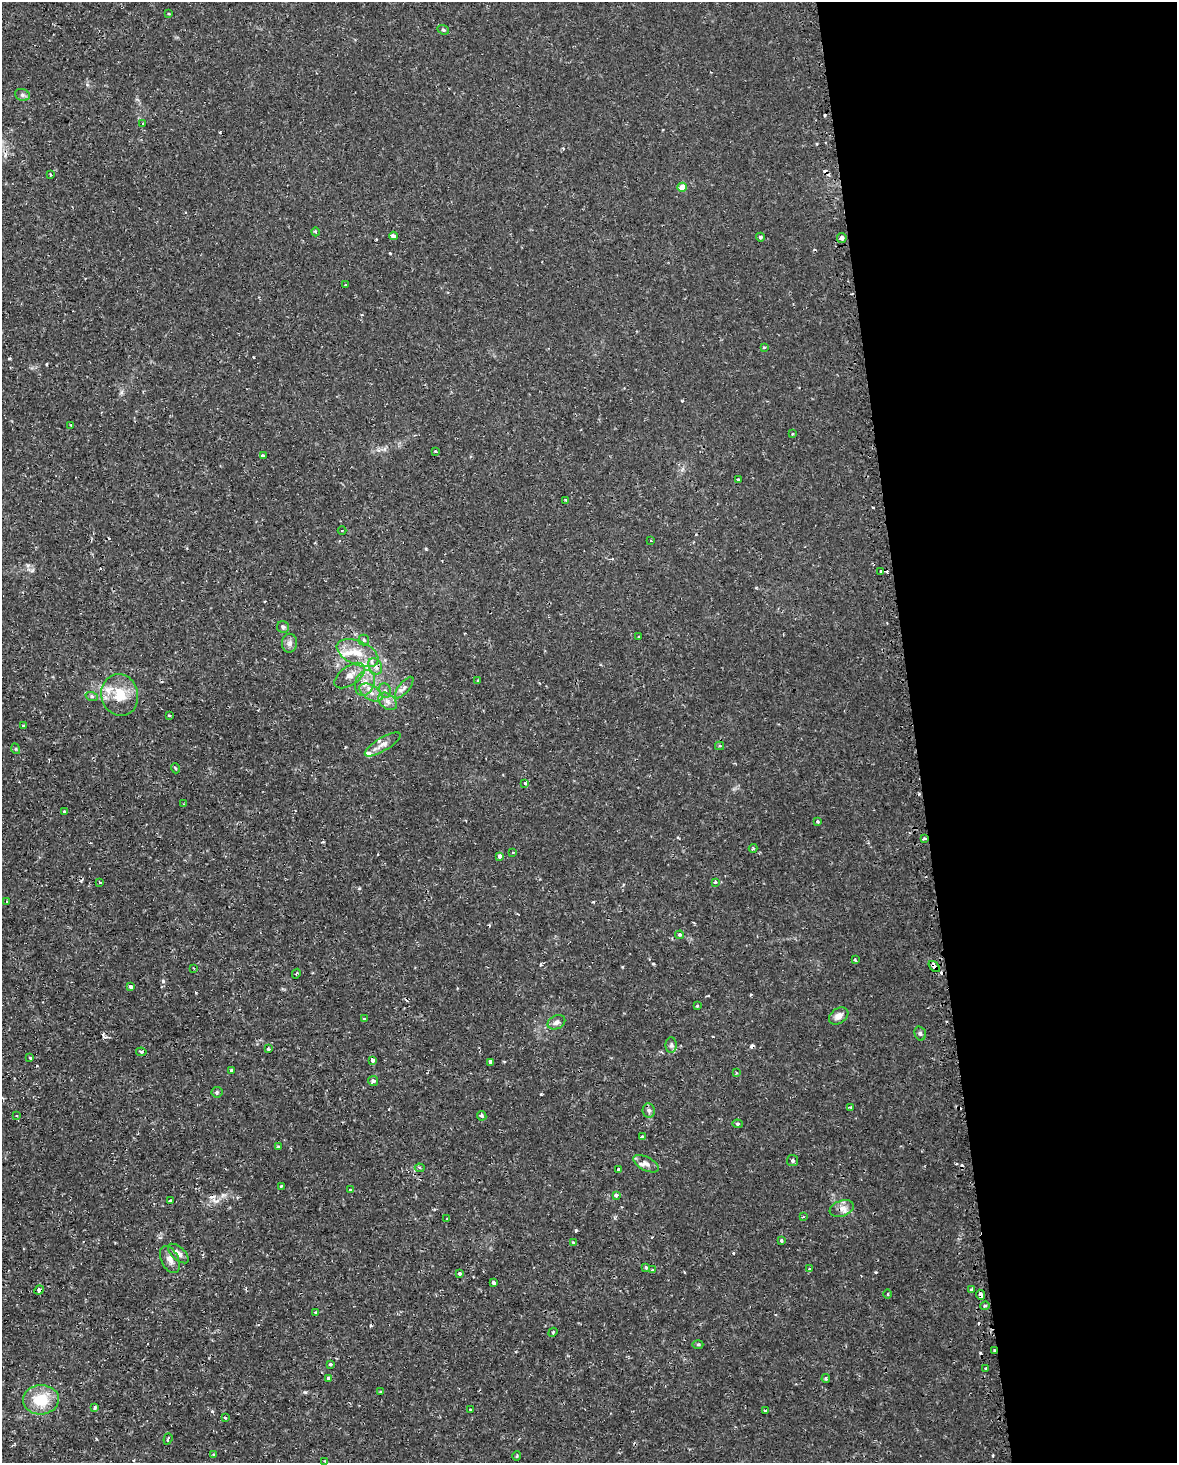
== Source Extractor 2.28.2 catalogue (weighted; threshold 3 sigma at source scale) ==
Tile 8 of 4 x 3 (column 4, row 2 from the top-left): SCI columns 3546-4720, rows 1542-3002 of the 4740 x 4499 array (HDU 1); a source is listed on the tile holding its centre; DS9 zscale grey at full resolution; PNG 1179 x 1465 px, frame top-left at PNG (2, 2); each listed source drawn as its Kron ellipse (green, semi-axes under 4 px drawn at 4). Shown black and unused: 22% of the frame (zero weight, under 2 of 3 exposures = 3% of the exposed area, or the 3 px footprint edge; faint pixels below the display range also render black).
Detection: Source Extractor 2.28.2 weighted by HDU 2 'WHT'; one run over the whole footprint, this tile lists its part. Background 0.0102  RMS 0.0013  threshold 0.0058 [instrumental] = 3 sigma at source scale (4.5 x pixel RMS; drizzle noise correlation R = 1.50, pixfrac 1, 0.0396/0.0396 arcsec/px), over >= 5 px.
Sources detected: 149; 20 cosmic-ray / hot-pixel residue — neither listed nor drawn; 5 inside a brighter listed object's ellipse — not listed separately; the other 124 listed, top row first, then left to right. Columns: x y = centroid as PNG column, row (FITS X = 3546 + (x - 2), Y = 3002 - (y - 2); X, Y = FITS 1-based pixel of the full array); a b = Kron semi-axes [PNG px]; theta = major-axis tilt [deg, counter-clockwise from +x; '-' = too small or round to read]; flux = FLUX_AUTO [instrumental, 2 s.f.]
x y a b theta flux
169 14 4 3 - 0.11
443 30 6 4 -21 0.16
22 95 7 6 - 0.31
143 124 3 3 - 0.11
50 174 3 2 - 0.19
682 187 5 4 - 1.5
316 232 4 3 - 0.15
393 236 4 4 - 1
760 237 4 4 - 0.22
842 238 5 5 - 0.39
346 285 3 3 - 0.3
764 347 3 3 - 0.18
71 425 3 3 - 0.39
792 434 3 3 - 0.11
435 451 4 3 - 0.12
263 455 4 3 - 0.34
738 480 3 2 - 0.2
566 500 4 3 - 0.15
342 530 4 3 - 0.098
651 541 2 2 - 0.13
880 571 3 3 - 0.18
283 627 6 6 - 0.25
639 637 3 2 - 0.091
364 640 5 5 - 0.17
289 643 9 7 88 0.56
358 653 22 11 -24 2.5
375 666 8 6 -64 0.58
350 675 17 9 35 1.2
478 680 3 2 - 0.097
365 683 13 9 71 1.3
404 688 13 5 51 0.52
385 691 7 6 - 0.36
371 693 13 7 -31 0.89
120 695 21 18 -76 3.1
92 697 6 4 -20 0.2
388 701 10 7 -40 0.69
169 715 3 2 - 0.14
24 726 3 3 - 0.26
383 744 20 6 31 0.82
720 746 4 4 - 0.16
16 749 5 3 - 0.11
175 768 5 3 - 0.13
525 783 3 2 - 0.32
183 804 3 2 - 0.088
65 812 4 3 - 0.18
818 821 3 3 - 0.39
924 839 4 3 - 0.18
753 848 4 4 - 0.17
513 852 2 2 - 0.13
500 856 4 3 - 0.69
100 882 3 2 - 0.14
715 882 3 2 - 0.24
7 901 3 2 - 0.13
680 935 4 3 - 0.22
855 960 3 3 - 0.18
934 966 7 4 -45 0.63
194 968 3 3 - 0.17
296 974 5 3 - 0.13
131 987 4 3 - 0.95
697 1005 3 3 - 0.26
839 1016 10 7 34 0.85
364 1019 4 3 - 0.14
556 1022 9 6 26 0.48
920 1033 7 5 -73 0.29
671 1045 8 5 89 0.31
268 1049 3 3 - 0.19
141 1052 5 3 - 0.21
30 1058 3 2 - 0.22
373 1060 4 3 - 0.48
491 1062 4 3 - 0.85
232 1071 3 3 - 0.53
736 1073 3 3 - 0.12
373 1081 5 5 - 0.41
217 1092 6 5 - 0.2
851 1107 3 2 - 0.18
649 1111 7 6 - 0.38
16 1116 3 3 - 0.19
482 1116 5 4 - 0.31
737 1124 5 4 - 0.22
642 1136 3 2 - 0.18
278 1147 3 3 - 0.2
793 1161 5 5 - 0.24
646 1164 14 7 -27 0.73
420 1168 5 4 - 0.23
618 1169 3 3 - 0.19
281 1186 3 3 - 0.21
350 1189 3 3 - 0.54
616 1195 4 3 - 0.84
171 1201 3 3 - 0.3
842 1208 12 8 19 0.78
803 1217 4 3 - 0.12
447 1219 3 3 - 0.15
781 1241 3 3 - 0.44
574 1243 3 3 - 0.7
178 1253 13 6 -41 0.74
170 1260 14 8 -64 0.86
646 1267 3 3 - 0.3
810 1269 4 3 - 0.17
653 1270 3 2 - 0.55
459 1274 3 3 - 0.65
494 1283 4 3 - 0.79
972 1289 4 3 - 0.25
39 1290 5 4 - 0.31
888 1294 5 3 - 0.14
980 1295 5 3 - 1
985 1306 5 3 - 0.17
315 1312 3 2 - 0.25
553 1332 5 4 - 0.15
698 1344 5 3 - 0.14
994 1350 2 2 - 0.13
330 1364 3 3 - 0.2
986 1369 3 3 - 0.48
329 1378 4 3 - 0.54
826 1379 4 3 - 0.15
381 1392 3 2 - 0.15
41 1400 18 14 4 3.8
95 1408 4 3 - 0.26
470 1409 3 2 - 0.12
766 1410 4 3 - 0.33
225 1418 4 3 - 0.13
168 1439 6 3 71 0.22
213 1455 3 3 - 0.18
517 1456 5 3 - 0.12
325 1461 3 3 - 0.11
Overlapping masked pixels (flux is a lower limit): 4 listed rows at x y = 934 966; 39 1290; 980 1295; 994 1350
Unlisted compact peaks at least as high as the median listed source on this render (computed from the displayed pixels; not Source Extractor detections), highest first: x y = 305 1392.